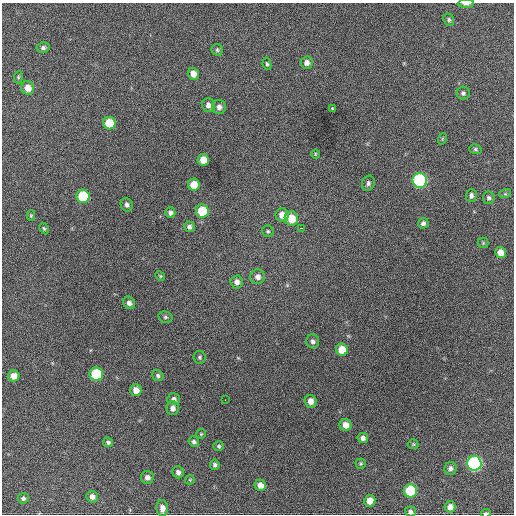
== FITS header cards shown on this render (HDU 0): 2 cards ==
NAXIS1  =                  512 / Axis length
NAXIS2  =                  512 / Axis length

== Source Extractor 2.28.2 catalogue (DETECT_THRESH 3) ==
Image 512 x 512 px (HDU 0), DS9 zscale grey, 1 PNG px = 1 image px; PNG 516 x 516 px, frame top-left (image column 1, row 512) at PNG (2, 3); each listed source drawn as its Kron ellipse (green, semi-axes under 4 px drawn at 4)
Background 439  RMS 20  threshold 60.5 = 3 sigma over >= 5 px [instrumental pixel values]
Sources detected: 77; all 77 listed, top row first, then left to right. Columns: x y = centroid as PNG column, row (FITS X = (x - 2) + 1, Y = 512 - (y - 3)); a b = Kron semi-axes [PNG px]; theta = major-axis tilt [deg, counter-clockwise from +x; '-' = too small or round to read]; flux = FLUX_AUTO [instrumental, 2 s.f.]
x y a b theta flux
466 4 8 3 1 4800
449 20 6 5 - 2900
43 48 6 5 - 3500
217 50 6 5 - 2400
307 63 6 6 - 6800
267 64 6 4 -79 2100
193 74 6 5 - 11000
18 77 6 4 84 2000
28 88 7 6 - 14000
463 93 6 6 - 3400
208 105 7 6 - 6600
219 107 7 6 - 5400
332 109 4 3 - 1500
109 123 6 6 - 32000
442 139 6 3 72 1300
475 149 6 5 - 2600
315 154 5 3 - 1200
203 160 6 5 - 17000
420 180 7 7 - 190000
368 183 8 6 77 4200
194 185 6 6 - 19000
505 194 6 4 18 1900
471 195 7 5 88 4100
83 196 7 6 - 59000
489 198 6 6 - 3100
127 205 7 6 - 4100
202 211 6 6 - 45000
170 212 5 5 - 4900
282 215 6 6 - 13000
31 216 5 4 - 1500
291 218 7 6 - 23000
423 223 5 5 - 3800
189 227 5 5 - 4000
44 228 6 4 -62 2000
301 228 3 2 - 2500
268 231 6 5 - 2300
483 243 5 5 - 1600
501 252 5 5 - 12000
160 276 5 4 - 1600
258 277 7 7 - 6700
237 282 6 6 - 6800
129 303 6 5 - 5600
165 317 7 5 -15 2500
313 341 7 6 - 4400
342 350 6 6 - 22000
199 357 6 6 - 2600
96 374 7 6 - 77000
14 376 6 5 - 10000
158 376 6 5 - 2900
136 390 6 5 - 10000
174 399 6 6 - 5600
225 400 2 2 - 1500
311 401 6 5 - 9100
173 408 7 6 - 6600
346 425 6 5 - 13000
201 434 5 4 - 1700
363 438 5 5 - 5400
108 442 5 4 - 3000
194 442 5 5 - 3100
413 444 5 5 - 1600
219 446 5 5 - 2300
474 463 7 7 - 230000
361 464 5 5 - 2000
215 465 5 5 - 3200
450 468 6 6 - 4500
178 472 6 5 - 5500
147 477 6 6 - 5900
190 480 5 4 - 1400
260 485 6 5 - 9300
410 491 6 6 - 75000
92 497 6 5 - 6800
23 498 5 5 - 3000
370 501 6 5 - 13000
450 507 6 5 - 8200
162 508 8 6 -86 7600
410 512 5 5 - 4300
486 513 5 3 - 2700
At the frame edge (FLAGS 8, measured only in part): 3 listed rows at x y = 466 4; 410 512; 486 513